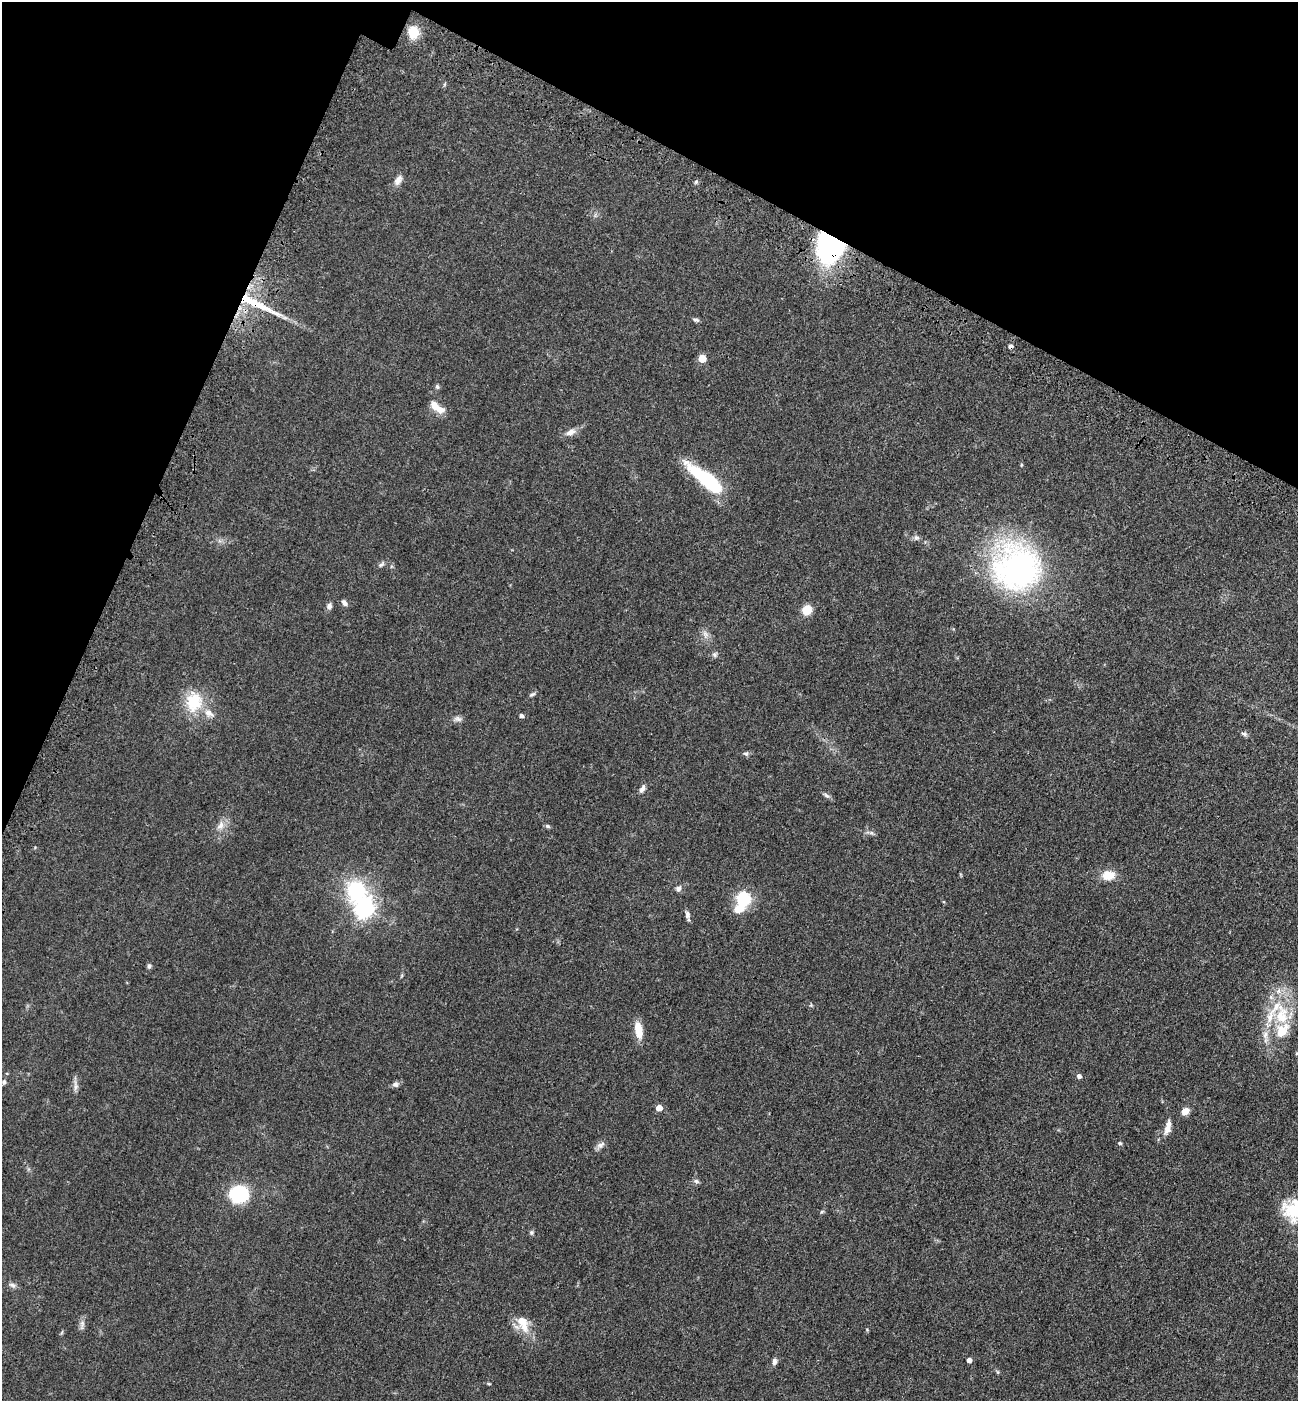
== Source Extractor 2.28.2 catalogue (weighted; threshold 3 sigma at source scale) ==
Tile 2 of 4 x 4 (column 2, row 1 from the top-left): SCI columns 1526-2821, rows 4281-5679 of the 5774 x 5764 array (HDU 1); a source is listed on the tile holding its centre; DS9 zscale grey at full resolution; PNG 1300 x 1403 px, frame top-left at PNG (2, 2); no overlay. Shown black and unused: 21% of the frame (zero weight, under 3 of 4 exposures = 6% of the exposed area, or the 3 px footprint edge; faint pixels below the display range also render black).
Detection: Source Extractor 2.28.2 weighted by HDU 2 'WHT'; one run over the whole footprint, this tile lists its part. Background 0.0449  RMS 0.0053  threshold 0.0239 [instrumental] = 3 sigma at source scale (4.5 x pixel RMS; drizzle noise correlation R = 1.50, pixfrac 1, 0.05/0.05 arcsec/px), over >= 5 px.
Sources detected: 73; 2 inside a brighter object's white glare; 1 cosmic-ray / hot-pixel residue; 1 long thin detection or spike segment (spike, bleed or trail) — not listed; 7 inside a brighter listed object's ellipse — not listed separately; the other 62 listed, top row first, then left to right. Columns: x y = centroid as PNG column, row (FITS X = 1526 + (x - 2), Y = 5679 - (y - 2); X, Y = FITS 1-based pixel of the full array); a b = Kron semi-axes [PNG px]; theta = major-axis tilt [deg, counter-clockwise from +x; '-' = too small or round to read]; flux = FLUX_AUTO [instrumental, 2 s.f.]
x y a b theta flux
413 32 14 12 -87 9.6
445 84 6 4 70 0.62
398 180 15 8 58 3.1
696 182 6 4 68 0.96
834 242 33 25 -70 73
696 320 8 5 -24 1.1
702 358 5 5 - 11
437 387 6 5 - 0.97
437 407 20 8 -37 6.4
570 432 16 7 17 3.6
706 479 42 12 -38 42
916 538 8 7 - 1.6
381 564 9 5 37 1.3
1017 567 58 56 -41 130
344 603 8 5 -48 1.8
329 606 8 6 82 1.9
807 610 9 8 - 8.7
705 634 13 7 -72 2.8
715 655 7 7 - 1.3
532 694 8 4 25 1
194 702 29 22 84 19
521 716 5 4 - 1.5
458 719 10 7 -19 1.9
1244 734 8 6 -13 1.3
746 754 7 6 - 1.1
642 789 11 6 61 2.2
826 795 10 5 -34 1.4
220 825 13 9 50 3.8
548 826 7 5 -27 0.91
871 833 7 4 -34 1.2
1108 875 14 10 6 8.1
678 888 7 6 - 1.9
356 890 19 18 - 36
743 899 11 10 - 24
365 908 8 7 - 250
687 914 11 6 -80 2
149 966 7 5 89 1
1282 1016 27 19 82 21
638 1030 21 9 -80 7.6
1265 1035 13 8 -89 3.5
1296 1053 4 3 - 0.56
1079 1076 5 4 - 2
4 1082 6 5 - 1.1
395 1084 8 7 - 1.5
75 1086 18 5 -86 2.3
659 1108 5 5 - 5.6
1185 1111 8 7 - 4.4
1167 1129 14 9 66 3.7
1120 1143 5 4 - 0.71
601 1145 12 7 40 2.3
696 1181 7 6 - 1.2
239 1194 16 15 - 38
1293 1211 35 20 -24 21
822 1212 5 4 - 0.74
531 1233 6 6 - 0.95
12 1285 10 6 -23 1.6
523 1323 26 13 -66 10
82 1325 16 5 82 2.1
969 1360 4 4 - 2.5
774 1361 8 6 83 1.8
998 1372 6 4 -71 0.64
489 1384 6 3 -19 0.52
Overlapping masked pixels (flux is a lower limit): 1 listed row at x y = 834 242
Isophote crosses this tile's border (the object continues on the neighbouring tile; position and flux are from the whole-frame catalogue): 1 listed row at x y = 1293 1211